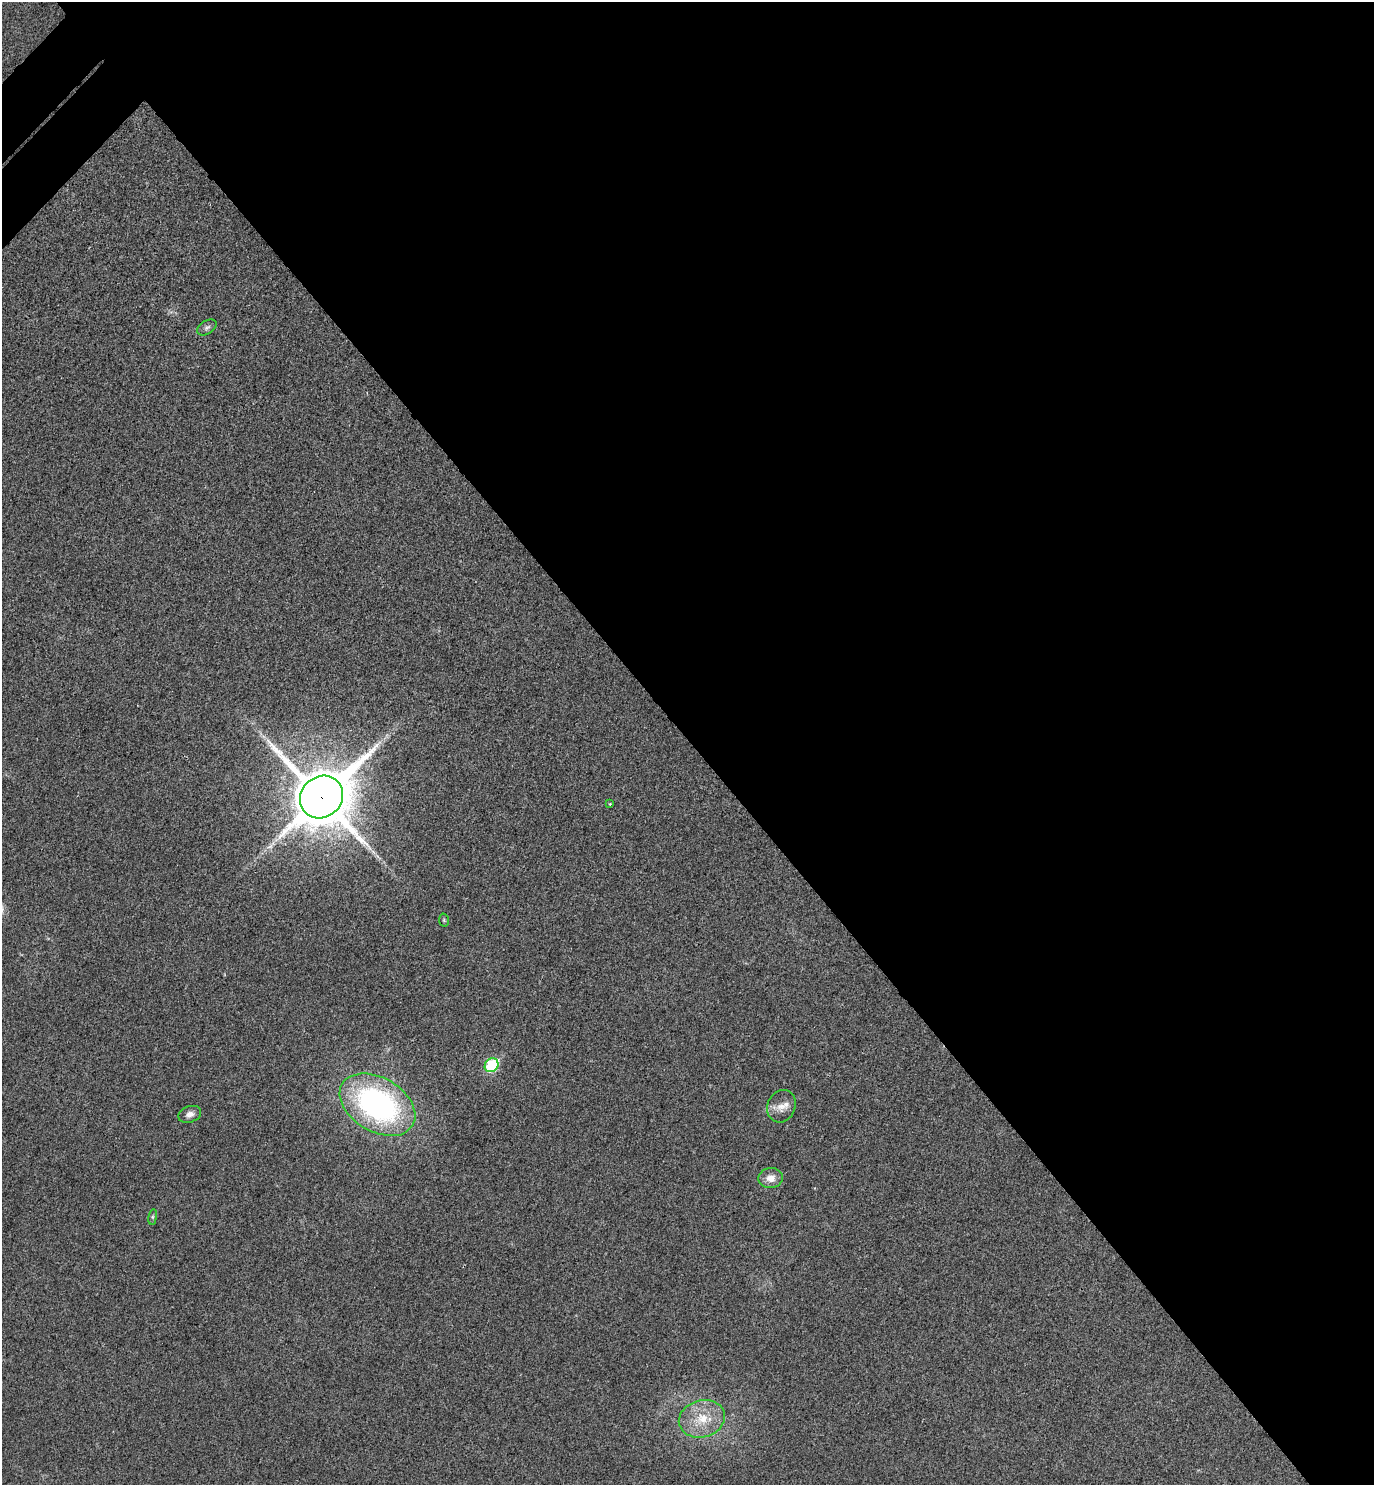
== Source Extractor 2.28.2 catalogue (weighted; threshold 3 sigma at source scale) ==
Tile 8 of 4 x 4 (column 4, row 2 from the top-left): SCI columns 4314-5685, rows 3016-4498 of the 6024 x 6027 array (HDU 1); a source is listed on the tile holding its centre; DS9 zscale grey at full resolution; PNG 1376 x 1487 px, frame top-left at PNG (2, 2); each listed source drawn as its Kron ellipse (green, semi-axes under 4 px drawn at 4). Shown black and unused: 51% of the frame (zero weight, under 3 of 4 exposures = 6% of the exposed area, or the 3 px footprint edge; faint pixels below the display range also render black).
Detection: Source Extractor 2.28.2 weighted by HDU 2 'WHT'; one run over the whole footprint, this tile lists its part. Background 0.0284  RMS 0.0063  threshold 0.0283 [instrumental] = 3 sigma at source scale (4.5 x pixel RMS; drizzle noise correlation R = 1.50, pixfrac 1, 0.05/0.05 arcsec/px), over >= 5 px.
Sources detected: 13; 1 long thin detection or spike segment (spike, bleed or trail) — neither listed nor drawn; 1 inside a brighter listed object's ellipse — not listed separately; the other 11 listed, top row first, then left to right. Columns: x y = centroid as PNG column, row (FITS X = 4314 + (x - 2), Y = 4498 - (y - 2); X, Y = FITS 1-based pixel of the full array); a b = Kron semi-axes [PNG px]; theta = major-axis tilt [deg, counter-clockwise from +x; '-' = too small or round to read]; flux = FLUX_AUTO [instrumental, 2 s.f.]
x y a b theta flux
207 327 10 6 32 2
321 797 22 20 42 4000
610 804 3 3 - 0.53
444 920 6 5 - 0.98
492 1065 7 6 - 53
377 1105 41 27 -31 160
781 1106 17 14 66 6.8
190 1114 12 8 18 3.9
771 1178 12 10 5 5.9
153 1217 8 4 82 0.92
702 1419 23 18 16 19
Overlapping masked pixels (flux is a lower limit): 1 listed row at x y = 321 797